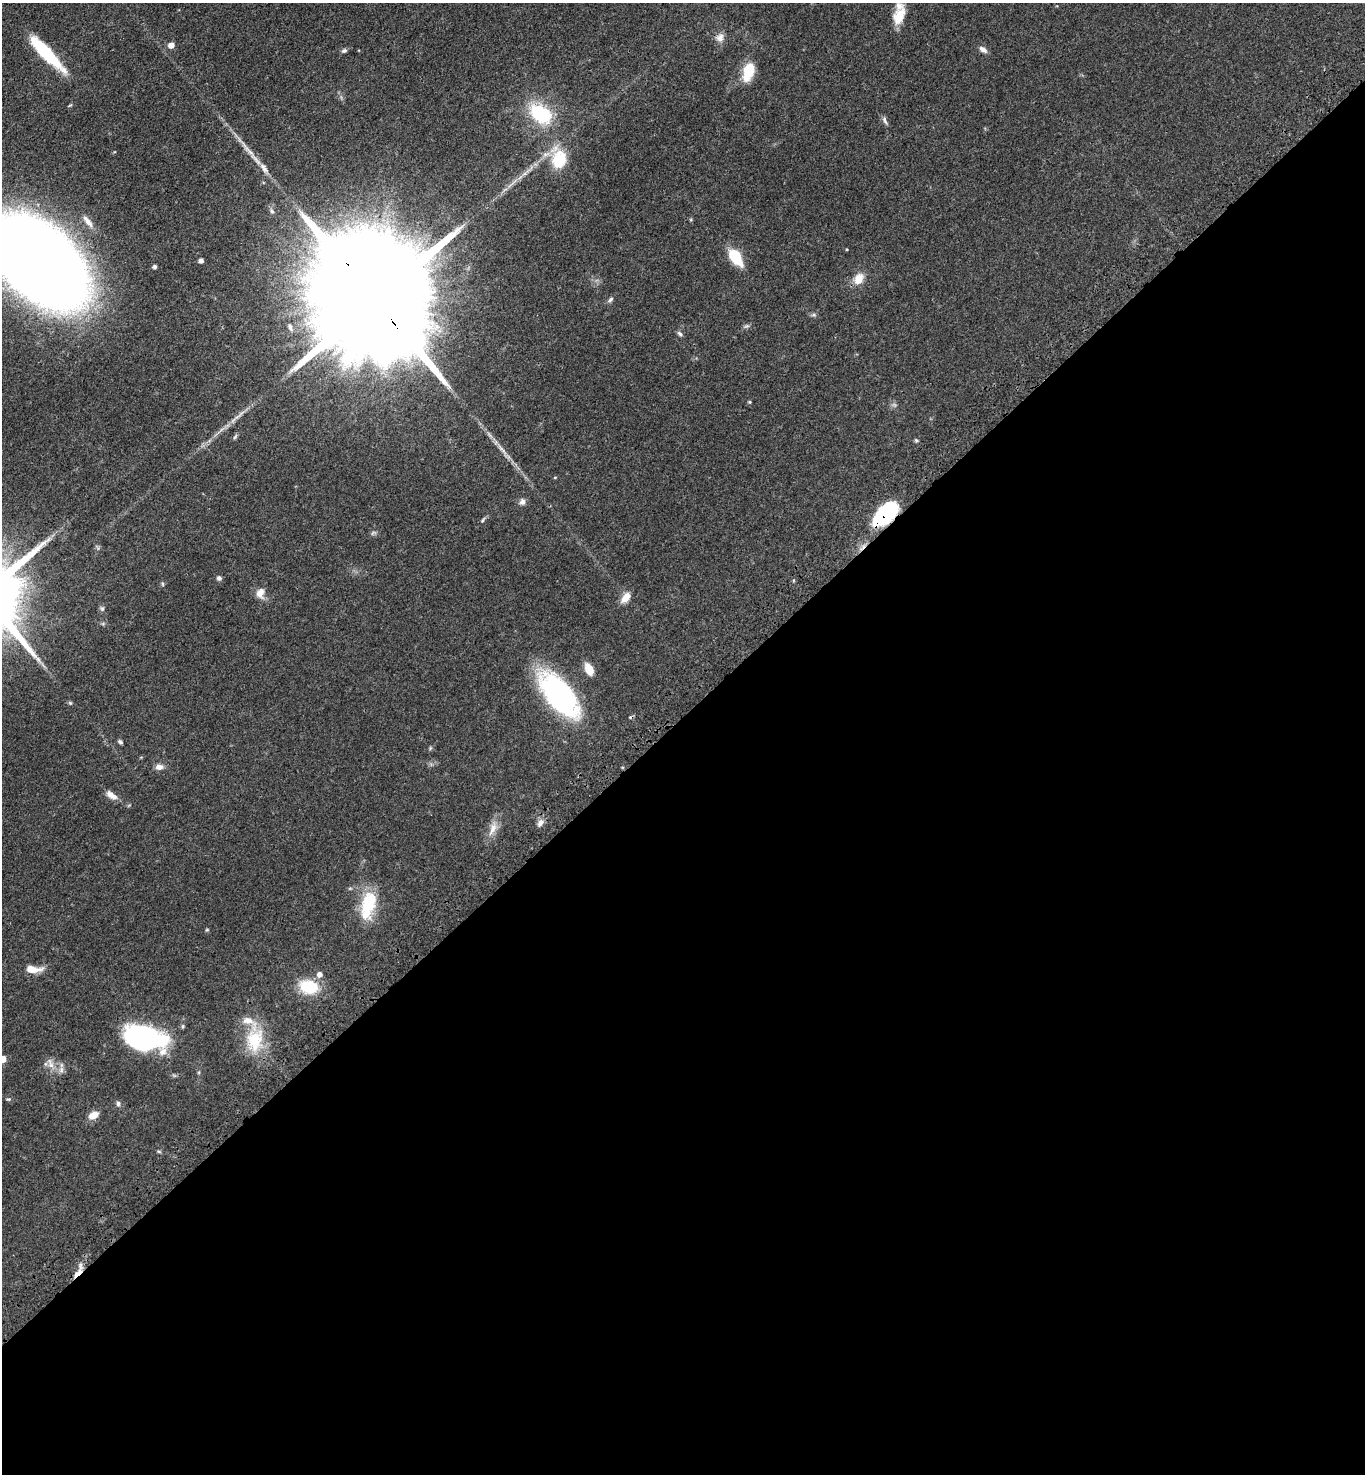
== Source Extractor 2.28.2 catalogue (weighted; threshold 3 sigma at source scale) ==
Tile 15 of 4 x 4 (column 3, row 4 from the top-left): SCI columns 2974-4336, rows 101-1572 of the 6090 x 6092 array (HDU 1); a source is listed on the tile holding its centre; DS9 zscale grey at full resolution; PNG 1367 x 1476 px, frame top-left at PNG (2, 3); no overlay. Shown black and unused: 52% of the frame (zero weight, under 3 of 4 exposures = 6% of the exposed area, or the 3 px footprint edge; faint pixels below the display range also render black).
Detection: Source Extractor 2.28.2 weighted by HDU 2 'WHT'; one run over the whole footprint, this tile lists its part. Background 0.0438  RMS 0.0052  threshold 0.0233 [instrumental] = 3 sigma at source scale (4.5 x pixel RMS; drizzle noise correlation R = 1.50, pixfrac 1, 0.05/0.05 arcsec/px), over >= 5 px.
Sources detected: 71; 2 too faint to see at this stretch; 1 cosmic-ray / hot-pixel residue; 1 long thin detection or spike segment (spike, bleed or trail) — not listed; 3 inside a brighter listed object's ellipse — not listed separately; the other 64 listed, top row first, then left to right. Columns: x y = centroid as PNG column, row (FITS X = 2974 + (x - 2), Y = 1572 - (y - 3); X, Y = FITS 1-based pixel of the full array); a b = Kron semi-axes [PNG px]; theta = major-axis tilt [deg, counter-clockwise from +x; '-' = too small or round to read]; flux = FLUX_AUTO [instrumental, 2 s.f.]
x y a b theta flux
899 16 21 12 67 9.7
720 38 13 10 78 3.4
171 45 5 5 - 4.1
344 50 7 6 - 1.1
983 50 11 6 -37 2.3
46 53 46 10 -46 32
748 72 21 11 73 13
540 114 29 19 -35 29
885 120 12 5 -68 1.5
559 158 29 20 -83 17
264 168 19 7 -53 4.1
87 221 20 6 -51 3.4
847 249 3 3 - 0.38
735 256 17 10 -56 18
201 260 4 4 - 2.3
40 262 78 46 -44 1200
154 267 4 4 - 1.3
859 279 15 12 58 6.2
374 298 51 25 -53 37000
610 300 9 5 41 1.3
814 315 7 5 6 0.99
746 326 7 5 10 1
290 327 10 5 -69 1.6
680 334 8 5 -39 1.2
749 402 5 4 - 0.54
239 415 32 4 42 4.9
235 437 8 5 62 0.93
916 440 6 4 -67 0.72
502 449 35 5 -54 5.4
555 477 5 3 - 0.41
522 502 9 8 - 2
885 514 30 16 44 37
483 520 9 4 56 0.9
373 533 9 5 22 1
219 578 6 6 - 1.4
162 584 6 4 -88 0.64
260 593 14 11 85 4.4
626 598 13 8 55 5
102 608 7 5 -75 1.1
589 669 13 8 -66 6.8
559 694 49 22 -51 100
70 703 6 5 - 0.69
120 742 6 4 -36 0.93
430 748 6 4 72 0.63
159 767 10 8 1 2.8
111 795 16 8 -31 3.6
540 823 12 7 60 2.8
493 828 25 10 68 5.7
368 905 37 17 77 22
207 930 5 4 - 0.55
33 969 20 7 -2 6.7
319 974 7 6 - 2.4
309 987 17 12 -14 22
145 1037 43 23 -12 80
255 1040 32 23 81 21
2 1059 5 5 - 8
50 1063 16 8 -68 3.6
61 1070 10 6 80 2
199 1072 5 3 - 0.54
8 1099 7 4 6 0.67
118 1103 7 5 -90 1.2
93 1115 11 7 28 5
159 1151 7 4 -9 0.64
78 1273 19 5 48 4.5
Overlapping masked pixels (flux is a lower limit): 3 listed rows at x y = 374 298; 885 514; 78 1273
Isophote crosses this tile's border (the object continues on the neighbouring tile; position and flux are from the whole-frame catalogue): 2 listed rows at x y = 40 262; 2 1059